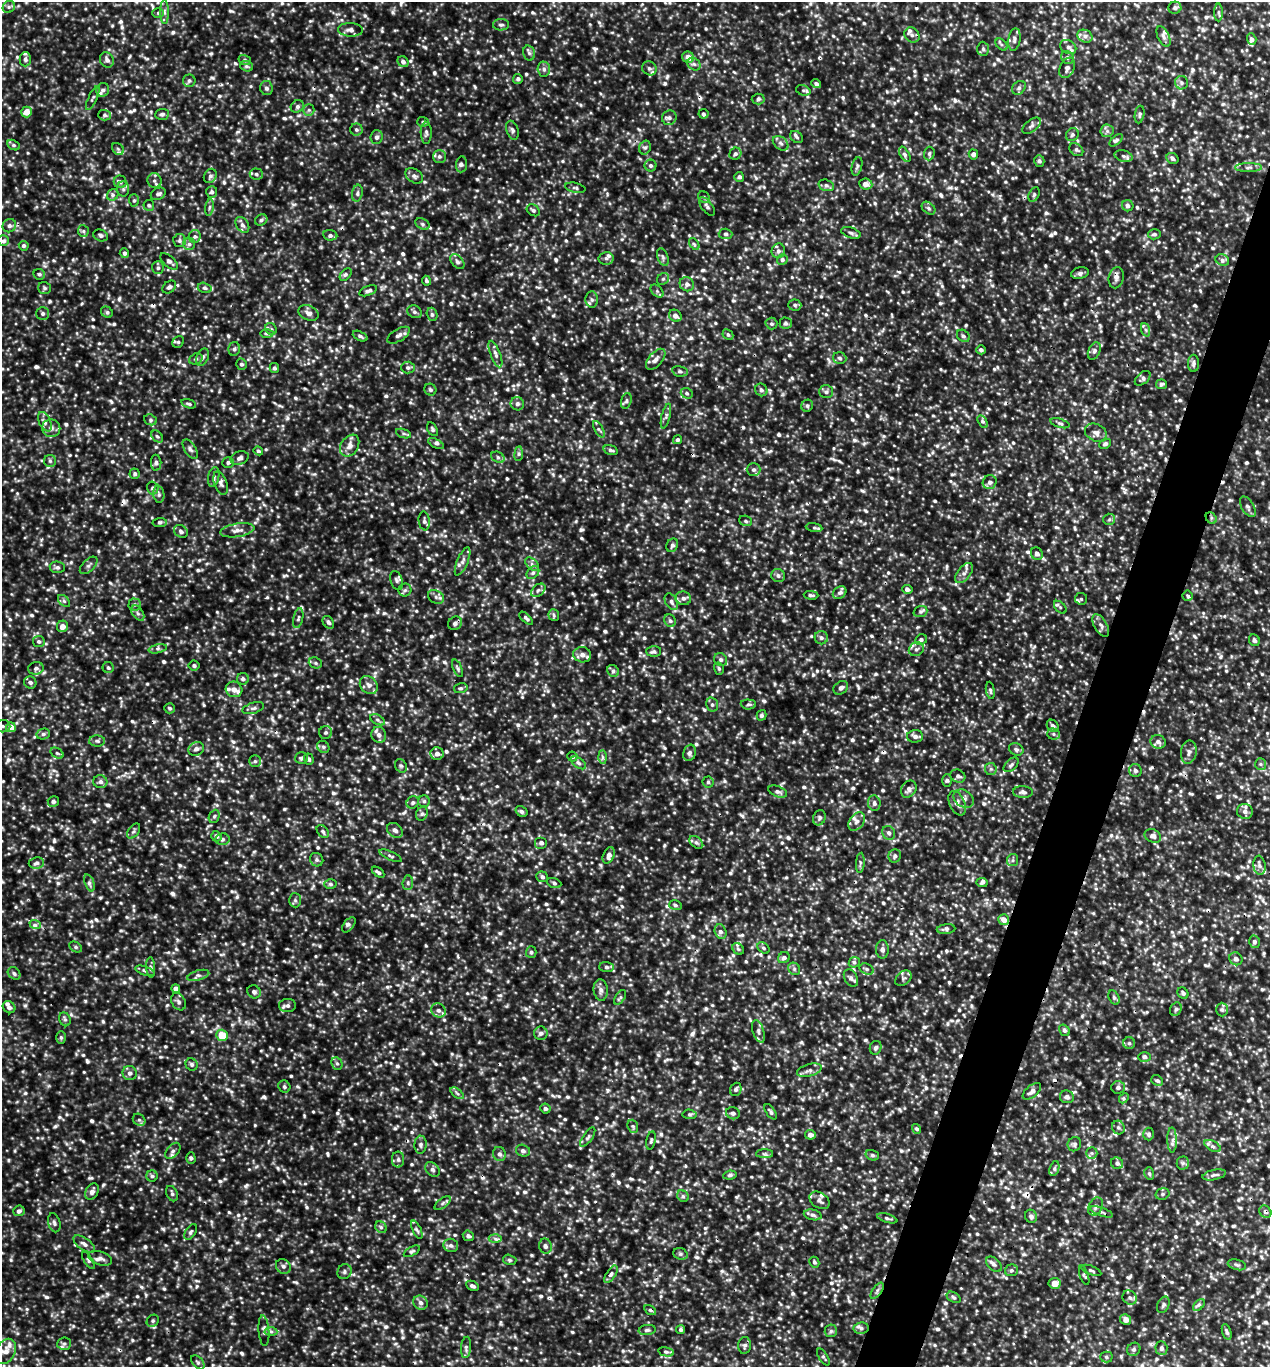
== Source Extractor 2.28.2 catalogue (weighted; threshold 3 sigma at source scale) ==
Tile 10 of 4 x 4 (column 2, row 3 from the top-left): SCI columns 1405-2672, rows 1370-2734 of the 5501 x 5492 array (HDU 1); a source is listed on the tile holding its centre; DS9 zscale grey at full resolution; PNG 1272 x 1369 px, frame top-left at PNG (2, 2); each listed source drawn as its Kron ellipse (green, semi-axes under 4 px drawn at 4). Shown black and unused: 4% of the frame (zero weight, under 3 of 5 exposures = <1% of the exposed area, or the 3 px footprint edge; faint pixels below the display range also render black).
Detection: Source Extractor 2.28.2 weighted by HDU 2 'WHT'; one run over the whole footprint, this tile lists its part. Background 0.215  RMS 0.046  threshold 0.207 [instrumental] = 3 sigma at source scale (4.5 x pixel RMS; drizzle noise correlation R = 1.50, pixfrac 1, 0.05/0.05 arcsec/px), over >= 5 px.
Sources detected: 1500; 14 cosmic-ray / hot-pixel residue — neither listed nor drawn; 26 inside a brighter listed object's ellipse — not listed separately; of the other 1460, all 500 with FLUX_AUTO >= 9.17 (the completeness limit of this list) listed and drawn (960 fainter detections not listed), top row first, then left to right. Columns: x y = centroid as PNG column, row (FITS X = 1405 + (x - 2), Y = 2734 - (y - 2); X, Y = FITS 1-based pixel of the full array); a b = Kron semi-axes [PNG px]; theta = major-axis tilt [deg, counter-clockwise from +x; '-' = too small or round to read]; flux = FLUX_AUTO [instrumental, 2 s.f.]
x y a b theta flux
9 7 6 5 - 11
1175 8 6 6 - 14
164 12 12 4 -90 14
1219 12 9 4 -89 10
158 13 6 5 - 9.4
501 25 8 5 1 12
350 30 12 7 -2 23
912 35 8 6 -45 16
1085 36 8 6 -23 19
1163 36 11 5 -65 17
1014 39 11 6 81 19
1252 39 6 4 -72 14
1001 44 7 5 -44 9.3
1068 47 8 6 -34 17
983 49 7 6 - 9.4
529 53 8 5 -74 11
688 57 6 5 - 41
1067 57 7 6 - 11
25 59 7 5 88 13
107 60 8 6 -58 20
245 60 6 5 - 9.5
403 62 6 5 - 17
694 64 7 5 -43 13
247 66 6 5 - 9.5
649 68 7 6 - 16
1067 68 11 7 66 19
544 69 7 6 - 15
518 79 5 5 - 12
189 81 6 6 - 11
1181 83 7 6 - 12
816 84 5 4 - 12
266 88 7 6 - 14
1019 88 8 6 47 14
103 90 7 6 - 14
803 90 7 5 -18 10
93 98 13 4 65 11
758 99 6 5 - 11
297 106 7 6 - 12
309 110 6 5 - 9.8
27 112 5 5 - 50
162 114 7 5 4 12
703 114 5 5 - 10
1140 114 9 4 81 9.6
104 115 6 5 - 9.9
669 118 7 7 - 16
423 122 6 5 - 9.6
1032 126 11 6 38 16
356 130 6 6 - 12
512 130 10 6 -72 13
1107 131 6 6 - 14
426 133 11 5 -89 13
1072 135 7 6 - 10
377 137 7 6 - 13
797 137 7 5 -41 11
1116 140 8 4 39 10
781 143 9 6 -40 14
13 145 7 5 -28 9.6
645 147 7 5 73 11
118 149 7 5 -46 11
1076 150 8 5 -39 10
929 153 7 5 87 9.4
735 154 6 5 - 12
905 154 8 4 -60 12
973 154 5 4 - 20
439 156 6 6 - 12
1124 156 9 5 -15 14
1172 158 6 5 - 12
1039 161 6 5 - 11
462 164 8 5 84 13
650 165 6 6 - 10
857 166 9 5 75 11
1248 167 13 4 1 16
256 174 6 5 - 12
210 176 7 6 - 13
414 176 10 6 -34 15
739 177 5 5 - 11
154 181 7 7 - 13
120 182 6 6 - 13
866 184 6 5 - 27
826 185 8 5 -17 13
575 188 10 5 -12 11
123 189 7 6 - 12
212 192 6 5 - 12
357 193 8 5 80 12
158 194 8 5 26 14
113 195 6 5 - 12
1034 195 8 5 63 9.8
704 197 6 5 - 9.5
134 200 6 5 - 9.9
149 205 5 5 - 10
707 206 11 5 -51 14
1128 206 6 5 - 12
209 207 8 4 81 10
928 208 8 5 -41 13
533 210 7 5 -36 9.5
261 220 6 5 - 9.2
422 224 7 5 -28 10
242 225 9 6 -56 16
9 226 7 6 - 13
83 231 6 5 - 9.2
851 233 10 5 -19 12
725 234 7 5 -3 12
1154 234 6 5 - 10
101 235 7 5 -23 13
330 235 7 5 -7 14
195 236 6 6 - 11
179 240 6 6 - 11
3 241 5 5 - 12
189 244 6 6 - 14
694 244 7 4 -55 9.3
24 246 5 4 - 9.6
778 251 7 7 - 15
124 253 5 4 - 11
663 257 9 5 -69 12
606 258 7 6 - 11
782 260 5 5 - 10
1222 260 7 5 -25 14
169 261 11 5 -41 15
457 262 9 5 -49 15
158 268 6 6 - 12
1080 273 9 5 15 14
39 274 6 5 - 10
346 275 7 4 49 11
1116 278 11 7 78 20
663 279 6 5 - 9.7
426 281 5 4 - 9.9
687 284 7 7 - 19
169 287 7 5 37 12
44 288 6 6 - 9.8
205 288 7 5 -17 9.5
368 291 9 5 20 15
657 291 7 5 -46 10
592 300 8 6 -87 14
795 305 6 5 - 9.5
107 312 6 5 - 9.6
415 312 7 6 - 12
308 313 10 7 -24 24
43 314 6 6 - 12
432 314 7 5 -72 11
675 316 7 5 -39 24
786 323 6 6 - 11
771 324 6 6 - 9.2
271 329 6 5 - 9.9
1146 330 7 4 -70 11
267 334 7 4 -1 10
398 335 12 6 31 18
728 335 6 5 - 9.6
360 336 8 4 -25 11
963 336 7 5 -43 13
178 342 6 5 - 9.7
234 349 7 5 77 11
981 350 5 4 - 13
1094 351 9 6 66 14
495 354 14 5 -69 19
202 357 9 6 67 18
840 358 6 6 - 13
196 359 7 5 21 10
656 359 12 6 49 26
1193 363 8 5 89 14
241 364 5 5 - 12
408 367 7 6 - 12
274 368 5 4 - 11
680 371 8 5 -11 10
1143 378 9 5 41 13
1161 384 5 5 - 9.8
430 390 6 5 - 10
761 390 6 6 - 13
826 392 7 6 - 14
687 393 6 5 - 10
626 401 8 5 72 9.6
189 404 8 4 -17 9.3
517 404 7 6 - 16
807 406 6 5 - 10
666 416 12 4 76 14
150 420 6 5 - 10
983 421 7 4 -59 10
45 422 10 6 -64 19
1060 423 10 4 -17 10
51 428 9 8 - 25
432 429 7 5 -60 10
599 429 9 3 -60 9.4
403 433 8 4 -19 9.6
1096 433 12 8 -28 25
157 436 7 5 -46 10
678 440 4 4 - 9.2
436 444 8 4 -29 12
1105 444 6 5 - 12
350 446 12 8 57 32
190 449 11 5 -57 15
611 450 7 5 -18 12
258 451 5 4 - 10
519 454 7 4 82 10
498 457 7 5 -30 11
240 458 9 6 22 18
50 461 6 6 - 10
228 462 6 5 - 12
156 463 8 5 -88 11
753 470 7 6 - 13
135 474 5 5 - 9.5
214 477 10 5 78 14
990 482 7 7 - 15
221 483 12 6 -70 19
153 488 6 5 - 15
159 494 8 5 -80 12
1248 507 11 6 -60 15
1211 518 6 5 - 11
1109 519 6 5 - 9.4
424 521 9 5 -81 14
746 521 6 5 - 9.9
160 523 7 4 6 10
814 528 8 4 -9 9.7
237 530 17 6 9 31
181 531 7 6 - 15
672 545 7 5 62 11
1037 554 6 5 - 17
463 561 15 5 67 22
532 564 8 5 -47 14
89 565 11 6 45 14
57 567 7 6 - 12
533 573 7 5 48 13
964 573 12 6 52 22
778 575 7 6 - 14
396 580 10 6 -72 13
907 589 5 4 - 14
405 590 6 6 - 11
538 590 8 5 39 13
840 593 7 5 34 13
811 595 7 4 -2 10
1187 596 5 5 - 9.7
436 597 8 6 -29 15
683 598 8 6 -8 17
1081 599 6 6 - 9.7
64 601 7 4 -45 10
671 602 9 5 -60 16
135 604 6 6 - 11
1060 607 8 4 -45 9.6
920 612 7 5 20 10
138 613 8 5 -56 12
554 615 6 5 - 9.9
298 618 10 4 78 12
526 618 8 4 -43 12
670 621 6 5 - 12
328 622 7 5 -55 12
455 623 7 6 - 17
1101 625 12 6 -59 20
62 626 6 5 - 33
821 638 7 6 - 13
921 640 6 5 - 10
1254 640 6 5 - 13
39 641 6 5 - 9.8
158 649 9 3 11 9.5
916 649 8 6 32 16
654 651 7 5 1 9.9
582 655 9 7 -12 25
721 660 7 6 - 12
315 663 7 5 -22 9.2
194 665 5 5 - 9.8
36 668 8 6 11 15
108 668 5 5 - 9.3
458 668 9 4 -66 9.9
719 669 6 4 -74 9.2
613 671 6 5 - 11
243 679 6 6 - 11
30 682 6 6 - 14
369 685 10 8 -49 25
461 688 7 5 13 9.3
841 688 8 6 38 14
234 689 8 7 - 35
990 690 8 4 -80 10
712 704 7 5 -74 13
748 704 8 5 -4 10
170 708 5 5 - 9.5
253 708 11 5 17 15
761 715 5 5 - 9.8
377 720 8 4 -27 11
2 726 8 6 -1 14
1053 726 6 5 - 15
11 727 5 5 - 54
326 732 6 6 - 10
43 734 7 5 14 11
1053 734 6 5 - 10
379 735 8 7 - 22
915 736 8 6 2 18
97 741 8 5 -2 12
1158 742 8 7 - 18
323 747 6 5 - 10
196 749 8 6 27 18
1016 749 7 6 - 12
1189 752 11 8 81 22
57 753 7 4 -32 9.7
690 753 8 6 72 13
437 754 6 6 - 25
572 757 5 5 - 9.6
602 757 7 4 -89 11
302 758 6 6 - 13
309 759 6 5 - 9.5
255 761 6 5 - 9.2
578 763 8 5 -37 11
1261 764 6 5 - 10
1011 765 9 5 44 12
401 766 7 5 -61 9.7
991 769 6 6 - 9.5
1135 770 6 6 - 12
958 776 8 6 -29 16
947 780 6 5 - 9.8
100 782 7 6 - 17
708 782 5 5 - 10
909 789 9 7 57 20
778 792 10 5 -22 14
1023 792 10 6 -2 17
964 799 11 8 -35 24
53 801 5 5 - 14
424 801 6 6 - 9.8
413 802 6 5 - 11
874 803 8 6 -83 16
957 803 13 7 -65 28
521 811 6 5 - 11
1245 811 8 7 - 22
422 814 7 5 67 11
214 816 7 5 66 9.4
819 818 8 6 68 12
857 821 10 7 53 23
395 830 8 6 -37 17
134 831 8 5 54 11
323 831 7 5 -50 10
889 833 7 6 - 14
216 836 5 5 - 15
1153 836 8 6 -26 20
222 839 7 5 6 12
696 842 8 5 -39 12
541 843 6 6 - 15
609 855 8 5 65 22
390 856 12 4 -24 11
895 856 7 6 - 13
317 860 7 6 - 11
1013 860 6 5 - 9.9
36 863 8 5 7 14
860 863 10 4 86 10
1259 865 9 6 -82 15
378 872 7 4 -35 12
542 877 6 5 - 13
982 882 5 4 - 13
89 883 9 4 -71 11
408 883 7 5 84 10
554 883 7 5 -22 9.6
330 884 6 5 - 10
295 900 7 6 - 10
675 905 6 5 - 9.6
1004 920 5 5 - 33
35 924 6 3 -22 11
349 925 9 5 50 14
946 929 9 4 5 13
721 932 8 5 -69 17
1254 942 6 5 - 12
76 947 7 5 -27 9.5
763 948 7 5 -41 9.3
738 949 6 5 - 9.5
882 949 9 6 -90 17
531 952 6 5 - 9.8
784 958 6 5 - 14
1236 959 7 6 - 15
854 962 6 5 - 10
151 967 10 4 -87 11
606 967 7 5 -2 11
794 969 6 5 - 9.2
867 969 7 5 -27 12
145 971 10 4 -19 12
14 973 7 5 -44 13
198 975 11 5 16 16
851 978 9 6 -58 17
903 978 9 6 40 14
176 989 4 4 - 23
601 990 11 7 -83 22
254 992 7 6 - 14
1183 993 6 5 - 10
620 997 8 4 56 9.2
1114 997 7 5 -64 9.5
179 1002 9 6 -59 15
287 1005 8 6 1 14
9 1007 7 5 -41 17
1176 1009 7 5 62 9.3
438 1010 7 7 - 18
1222 1010 7 6 - 11
65 1019 7 5 -67 10
1064 1030 6 5 - 13
758 1031 12 5 -72 18
541 1033 7 6 - 16
222 1035 6 5 - 94
61 1037 6 5 - 9.6
1129 1043 6 6 - 9.8
876 1048 7 5 69 13
1144 1057 6 5 - 12
337 1063 6 5 - 11
192 1064 6 5 - 11
809 1070 13 6 17 21
130 1073 7 7 - 17
1157 1080 6 5 - 10
284 1087 6 5 - 12
1118 1087 7 6 - 14
736 1089 7 5 69 12
1032 1091 11 6 40 20
457 1093 8 4 -38 9.7
1067 1097 7 6 - 18
1124 1098 5 4 - 9.2
545 1109 5 5 - 12
770 1112 9 4 -56 11
733 1113 7 6 - 15
689 1114 7 4 -6 9.2
139 1120 7 5 -41 12
633 1126 7 5 -69 9.3
1118 1128 7 6 - 11
917 1129 5 4 - 9.9
1149 1134 6 5 - 11
810 1135 5 5 - 24
588 1137 11 4 54 12
1172 1140 12 5 -89 21
651 1141 9 4 79 10
1074 1144 7 6 - 11
420 1145 9 6 88 14
1213 1146 9 5 -28 15
173 1151 9 5 49 16
523 1151 7 6 - 16
1092 1153 6 5 - 10
499 1154 7 6 - 16
765 1154 8 4 0 11
872 1155 7 5 -15 9.7
191 1158 6 4 -88 11
398 1159 8 6 -89 13
1117 1163 6 5 - 11
1183 1163 6 6 - 11
1054 1168 8 4 71 9.8
433 1169 8 6 -46 15
1149 1173 6 5 - 9.2
730 1175 7 4 9 11
1214 1175 12 5 13 14
152 1176 6 5 - 9.2
92 1192 9 6 63 19
172 1194 8 5 -65 11
1162 1194 7 5 15 11
683 1196 6 5 - 9.7
819 1200 11 7 -35 19
443 1203 9 4 36 13
1096 1207 9 7 63 19
19 1211 6 5 - 15
1101 1212 12 3 -20 11
1265 1212 6 5 - 12
813 1215 9 5 -12 14
1031 1216 6 5 - 15
887 1218 10 4 -17 9.7
54 1223 10 6 -75 15
381 1227 6 5 - 9.7
417 1230 10 4 -65 10
191 1232 9 5 58 9.5
468 1236 6 5 - 15
495 1239 6 4 -3 9.6
84 1244 12 6 -36 21
451 1245 7 6 - 16
545 1246 8 6 -76 15
412 1251 9 4 28 9.5
680 1254 7 5 -20 11
100 1258 12 6 -18 21
88 1260 10 4 -59 10
510 1260 7 5 -16 9.9
814 1262 5 4 - 9.9
994 1264 9 6 -42 15
1237 1265 9 5 -14 11
283 1266 8 7 - 15
1011 1270 6 6 - 11
1091 1270 10 4 -21 10
344 1272 8 6 55 13
611 1274 10 4 58 15
1084 1275 10 4 -71 9.4
1055 1283 6 5 - 38
472 1286 7 4 -27 12
877 1291 9 4 55 13
953 1297 7 5 -31 10
1130 1298 7 6 - 14
420 1303 7 6 - 19
1163 1305 8 6 64 12
1199 1305 7 4 44 10
650 1310 6 4 -32 9.4
1126 1319 5 5 - 28
153 1321 6 5 - 10
861 1328 7 5 9 12
647 1330 8 5 8 10
681 1330 4 4 - 9.8
264 1331 15 5 -86 17
271 1331 6 4 -2 9.6
831 1331 6 6 - 10
1227 1332 8 4 -72 11
64 1344 7 6 - 14
745 1345 8 6 85 14
466 1347 11 5 84 13
1161 1348 7 6 - 15
1134 1349 7 6 - 11
6 1351 13 9 65 43
666 1352 8 4 -13 9.3
823 1357 9 4 -58 10
1106 1357 6 5 - 9.7
198 1362 8 5 -45 10
Overlapping masked pixels (flux is a lower limit): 4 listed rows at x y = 1211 518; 1096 1207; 1265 1212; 877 1291
Isophote crosses this tile's border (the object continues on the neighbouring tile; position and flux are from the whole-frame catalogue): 1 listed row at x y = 2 726
Unlisted compact peaks at least as high as the median listed source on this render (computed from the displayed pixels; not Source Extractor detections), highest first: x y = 173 894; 164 662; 410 277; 764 701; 477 179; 444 662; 384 613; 11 1260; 831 1283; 578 233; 157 795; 692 1034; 1256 592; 620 729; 540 863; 988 673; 524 1078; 365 16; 445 38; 459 114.